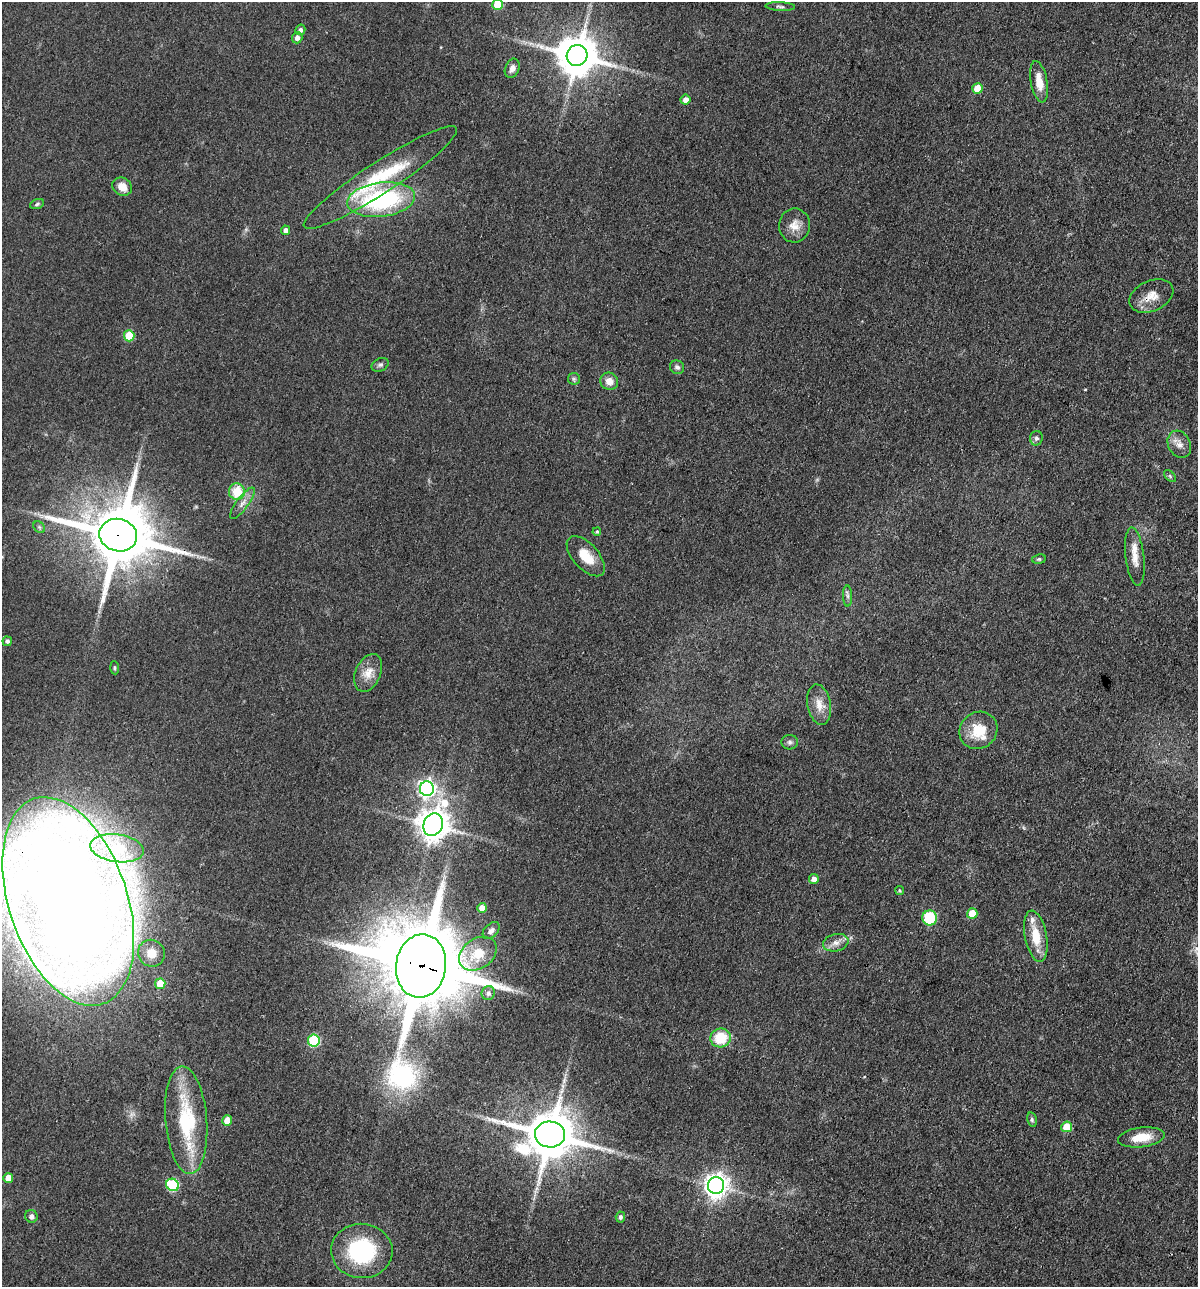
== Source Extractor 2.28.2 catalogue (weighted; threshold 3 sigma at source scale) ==
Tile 6 of 4 x 4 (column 2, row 2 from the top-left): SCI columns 1323-2518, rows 2570-3854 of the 5159 x 5138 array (HDU 1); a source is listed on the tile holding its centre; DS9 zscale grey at full resolution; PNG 1200 x 1289 px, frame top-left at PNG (2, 2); each listed source drawn as its Kron ellipse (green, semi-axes under 4 px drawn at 4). Shown black and unused: <1% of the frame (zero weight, under 3 of 4 exposures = <1% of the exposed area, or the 3 px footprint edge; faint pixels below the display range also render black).
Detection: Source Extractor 2.28.2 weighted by HDU 2 'WHT'; one run over the whole footprint, this tile lists its part. Background 0.0814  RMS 0.0065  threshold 0.0291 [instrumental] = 3 sigma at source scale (4.5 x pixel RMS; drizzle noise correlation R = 1.50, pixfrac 1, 0.05/0.05 arcsec/px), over >= 5 px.
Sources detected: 76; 1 inside a brighter object's white glare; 1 long thin detection or spike segment (spike, bleed or trail) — neither listed nor drawn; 4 inside a brighter listed object's ellipse — not listed separately; the other 70 listed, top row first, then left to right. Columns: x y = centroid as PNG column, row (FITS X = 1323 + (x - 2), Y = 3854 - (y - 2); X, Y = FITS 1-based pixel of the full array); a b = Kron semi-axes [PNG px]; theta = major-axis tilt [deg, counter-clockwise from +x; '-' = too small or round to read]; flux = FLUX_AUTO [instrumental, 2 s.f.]
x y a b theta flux
498 5 5 5 - 23
780 6 15 4 -2 1.6
300 30 5 5 - 2.2
297 38 6 5 - 2.9
577 55 11 10 - 2100
512 68 10 7 68 3.8
1039 82 21 8 -80 9.6
977 88 5 5 - 13
685 100 5 5 - 3.8
380 178 91 15 33 46
122 187 10 8 -32 6.7
381 200 34 17 7 87
37 204 7 4 22 1.3
794 225 17 15 88 7.9
286 230 5 4 - 3.2
1151 296 23 15 24 9.9
129 336 5 5 - 26
380 365 9 6 27 1.8
677 367 7 6 - 1.9
574 379 6 5 - 1.2
609 381 9 8 - 6.2
1036 438 7 6 - 2.1
1179 444 14 11 -62 5.5
1170 476 7 4 -46 1.2
237 492 8 8 - 18
242 503 19 6 53 4.5
39 527 6 5 - 1.4
597 532 4 3 - 0.79
118 535 19 16 -15 6400
586 556 24 12 -48 14
1135 557 29 9 -83 8.6
1039 559 7 4 8 1.1
848 596 10 4 -89 1.8
7 641 5 4 - 1.7
115 668 7 4 -86 1
368 673 20 12 66 9.1
819 705 20 11 -80 8.4
978 730 20 18 41 18
790 742 8 7 - 2
427 789 7 7 - 240
433 825 11 9 64 1100
117 848 27 14 -8 17
814 879 5 4 - 3.8
899 891 4 4 - 0.8
68 901 108 59 -71 1900
482 908 5 5 - 6.1
972 914 5 5 - 15
930 918 7 7 - 29
491 931 10 6 46 2.7
1036 936 26 11 -79 17
836 943 13 8 14 4.7
151 953 14 13 - 11
478 954 20 15 35 17
421 966 32 25 82 14000
160 984 5 5 - 15
488 993 7 6 - 2.5
720 1038 10 9 - 21
314 1040 6 6 - 51
186 1120 54 21 -85 55
227 1120 5 5 - 11
1032 1120 7 4 -79 1.3
1067 1127 5 5 - 15
550 1134 15 13 -2 3500
1141 1137 23 10 7 13
8 1178 5 5 - 6.9
173 1185 6 6 - 56
716 1186 8 8 - 550
31 1216 6 6 - 2.8
620 1217 5 4 - 1.9
362 1251 31 27 -5 60
Overlapping masked pixels (flux is a lower limit): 6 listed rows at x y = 577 55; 1151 296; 118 535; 68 901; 421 966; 550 1134
Isophote crosses this tile's border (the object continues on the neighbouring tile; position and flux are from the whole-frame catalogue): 2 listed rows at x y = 498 5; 68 901